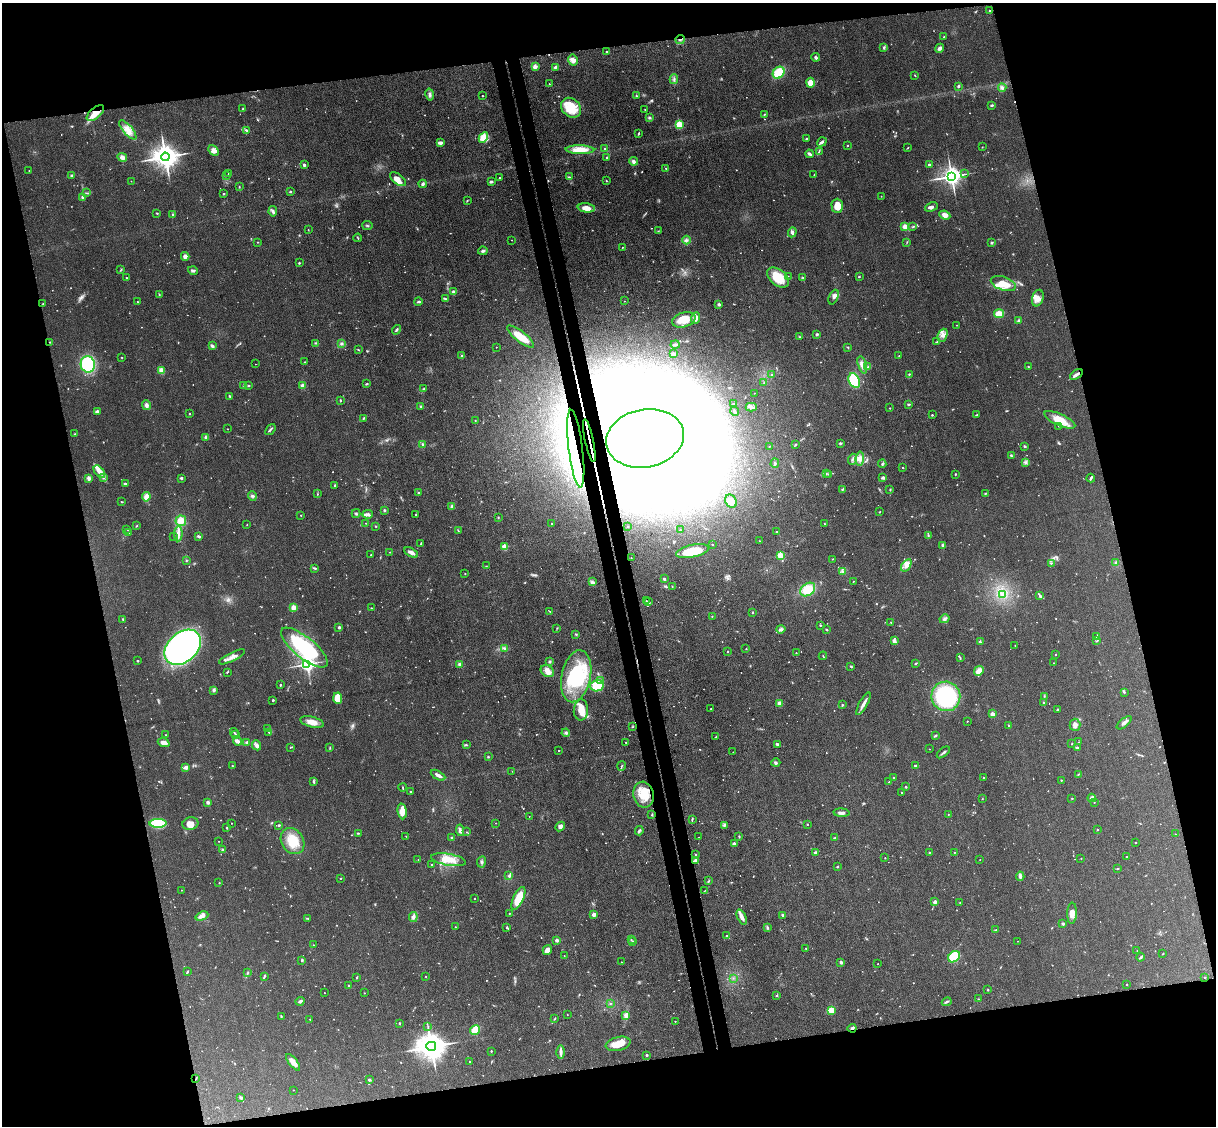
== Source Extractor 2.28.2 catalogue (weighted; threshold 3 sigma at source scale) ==
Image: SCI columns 58-4911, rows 149-4644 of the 4967 x 4906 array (HDU 1 of 3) = the unmasked area's bounding box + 8 px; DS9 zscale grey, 4 x 4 block average (1 PNG px = mean of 4 x 4 image px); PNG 1218 x 1128 px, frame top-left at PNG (2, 3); each listed source drawn as its Kron ellipse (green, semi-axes under 4 px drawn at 4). Shown black and unused: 27% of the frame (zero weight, under 3 of 4 exposures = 5% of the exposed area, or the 3 px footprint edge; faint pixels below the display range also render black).
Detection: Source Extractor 2.28.2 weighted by HDU 2 'WHT'. Background 0.0701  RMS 0.0075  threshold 0.0339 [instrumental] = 3 sigma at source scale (4.5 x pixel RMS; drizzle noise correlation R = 1.50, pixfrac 1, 0.05/0.05 arcsec/px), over >= 5 px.
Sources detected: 1040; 34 too faint to see at this stretch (4 x 4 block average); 23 inside a brighter object's white glare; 7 cosmic-ray / hot-pixel residue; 3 long thin detections or spike segments (spike, bleed or trail) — neither listed nor drawn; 12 coinciding with a brighter row at this scale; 34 inside a brighter listed object's ellipse — not listed separately; of the other 927, all 500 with FLUX_AUTO >= 2.02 (the completeness limit of this list) listed and drawn (427 fainter detections not listed), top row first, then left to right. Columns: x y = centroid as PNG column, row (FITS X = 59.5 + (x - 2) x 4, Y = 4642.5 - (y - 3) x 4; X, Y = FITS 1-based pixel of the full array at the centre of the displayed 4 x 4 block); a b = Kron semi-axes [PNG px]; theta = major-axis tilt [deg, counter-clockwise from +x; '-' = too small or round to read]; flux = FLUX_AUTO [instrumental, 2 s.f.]
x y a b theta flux
989 10 2 2 - 3.2
944 36 2 2 - 2.4
680 39 4 2 - 7.5
884 47 4 2 - 6
940 48 5 3 - 11
607 51 2 2 - 7.4
816 57 4 3 - 8.5
573 60 5 5 - 28
535 66 2 2 - 87
555 67 4 2 - 9.4
779 73 6 5 - 130
915 75 2 2 - 2.5
674 79 5 2 - 8
810 83 5 4 - 52
549 84 2 2 - 2.6
958 86 3 2 - 8.7
1002 88 4 3 - 10
430 94 6 3 -79 12
482 96 2 2 - 5
636 96 4 2 - 4.6
992 105 3 2 - 6.9
571 108 11 9 -44 130
243 109 3 2 - 2.6
645 109 2 2 - 3.8
95 113 10 5 41 58
764 114 3 2 - 3.6
649 118 3 2 - 5.3
679 124 2 2 - 320
128 130 12 4 -50 42
246 130 3 2 - 7.7
639 133 3 2 - 4.4
483 138 5 4 - 55
806 139 3 2 - 4.1
822 142 5 2 - 12
440 143 4 2 - 21
847 145 2 2 - 6
982 147 2 2 - 2.1
605 148 2 2 - 4.8
908 148 3 2 - 2.6
214 150 6 4 -46 25
580 150 14 4 -1 68
819 151 3 2 - 3.7
809 154 4 2 - 13
122 157 5 4 - 22
165 157 4 4 - 6800
607 157 2 2 - 5
634 161 4 3 - 15
929 164 2 2 - 17
304 165 3 2 - 8.2
666 168 2 2 - 4.1
29 171 2 2 - 2.3
228 173 2 2 - 2.3
965 174 2 2 - 2.4
72 175 3 2 - 6.3
814 175 2 2 - 3
227 176 2 2 - 2.1
951 176 3 3 - 3600
569 177 4 2 - 4.9
499 178 2 2 - 3
398 179 9 5 -38 33
131 181 2 2 - 2.3
607 181 3 2 - 2.8
491 182 4 2 - 8.6
423 184 4 3 - 8.9
239 187 2 2 - 2.8
290 191 2 2 - 4.2
87 193 2 2 - 2.5
223 194 3 2 - 3.1
881 196 2 2 - 2.5
83 197 3 2 - 15
467 201 3 2 - 3.1
837 206 7 6 - 54
931 207 7 4 23 15
586 208 9 4 -7 46
273 211 5 3 - 11
157 213 3 2 - 3.5
172 215 3 2 - 5.3
945 215 6 4 -25 32
367 225 5 2 - 4.6
905 227 2 2 - 130
913 227 2 2 - 2.5
308 230 2 2 - 2.2
658 231 2 2 - 2.4
792 232 5 4 - 12
358 238 4 2 - 3.5
512 240 2 2 - 2.4
687 240 4 2 - 6.2
257 242 2 2 - 2.1
907 242 3 2 - 2.7
991 243 3 2 - 6
622 247 2 2 - 2.6
483 251 5 3 - 9.3
185 256 4 3 - 19
299 263 2 2 - 6.8
121 269 2 2 - 3.3
193 270 5 3 - 9.9
788 276 2 2 - 2.7
859 276 2 2 - 3.1
778 277 13 8 -39 100
126 278 2 2 - 2.6
803 278 3 2 - 3.7
1003 284 13 6 -19 63
453 292 2 2 - 55
159 295 2 2 - 2.7
834 297 8 4 67 18
1038 298 8 5 72 29
445 299 4 3 - 7
624 301 2 2 - 2.6
137 302 2 2 - 2.6
418 302 4 2 - 7.5
43 304 2 2 - 3.2
719 304 2 2 - 31
999 314 5 3 - 58
696 318 6 4 68 23
684 320 12 7 17 79
1018 321 3 2 - 4.8
957 325 2 2 - 2.6
396 330 5 2 - 6.7
817 334 3 2 - 7.2
942 335 7 4 65 23
521 336 16 5 -38 94
800 337 2 2 - 2.1
50 342 2 2 - 4.6
937 342 3 2 - 3.7
315 343 2 2 - 3.9
342 344 3 2 - 6.5
675 344 4 2 - 8
212 346 4 3 - 8.5
496 347 2 2 - 2.7
848 347 3 2 - 3.3
358 350 2 2 - 2.6
673 354 3 2 - 18
462 356 2 2 - 22
899 356 2 2 - 2.4
121 357 2 2 - 2.4
305 362 2 2 - 2.5
88 364 8 7 - 330
255 364 2 2 - 2.2
862 365 9 4 -73 33
1028 366 2 2 - 2.2
868 367 3 2 - 5.5
161 370 4 3 - 26
772 374 3 2 - 2.3
909 374 3 2 - 3.8
1076 375 7 3 35 16
854 381 7 5 -63 180
764 382 2 2 - 2.7
367 384 3 2 - 4.2
244 385 2 2 - 2.5
248 386 2 2 - 4.9
303 386 3 3 - 24
424 389 3 2 - 5.5
754 393 2 2 - 2.2
230 396 3 2 - 3.8
340 400 2 2 - 4.2
734 404 4 2 - 5.2
908 404 3 2 - 5.9
146 405 5 4 - 14
421 407 3 2 - 6.1
751 407 5 3 - 12
890 408 2 2 - 3.7
97 411 3 2 - 17
735 411 5 2 - 4.4
189 414 2 2 - 3.1
932 415 2 2 - 6.8
976 415 3 2 - 6.4
364 418 3 2 - 4.8
475 420 2 2 - 2.2
1060 420 17 6 -24 78
1059 426 2 2 - 2.1
228 429 2 2 - 2.8
270 429 6 2 51 7.1
75 434 2 2 - 2.8
206 437 4 4 - 9.4
645 438 39 29 11 33000
589 441 22 2 -78 40
840 443 3 2 - 6.9
422 444 3 2 - 5.1
796 445 2 2 - 2.2
1025 446 4 2 - 5.3
769 447 2 2 - 2.6
576 449 39 7 -83 210
1011 456 4 2 - 7.1
860 458 7 4 83 21
852 459 5 2 - 7.5
1026 462 3 2 - 5.4
775 463 5 2 - 5.9
882 464 4 3 - 6.5
903 468 2 2 - 2.3
99 472 7 4 -51 33
826 473 3 2 - 3.3
829 474 2 2 - 2.8
955 474 3 2 - 3.3
89 478 3 3 - 15
103 478 3 2 - 4.3
181 478 2 2 - 10
883 478 4 3 - 6.9
1091 478 4 2 - 9.7
125 484 3 2 - 5.9
335 485 2 2 - 5.5
842 489 2 2 - 3.5
890 489 3 2 - 2.8
418 493 2 2 - 4
985 493 3 2 - 4.3
318 494 2 2 - 2.4
252 496 4 2 - 7.1
146 497 4 3 - 33
731 501 7 5 -60 48
122 502 3 2 - 2.8
452 506 3 2 - 14
384 510 3 2 - 5.8
880 512 2 2 - 2.3
356 513 4 2 - 4.8
368 514 5 3 - 15
301 515 2 2 - 4.2
416 515 3 2 - 5.3
498 517 2 2 - 2.8
181 521 5 5 - 46
366 523 2 2 - 2.1
551 523 2 2 - 2.8
824 524 2 2 - 2.1
247 525 2 2 - 2.8
136 526 3 2 - 3.3
375 526 2 2 - 3.5
628 526 2 2 - 3
127 529 2 2 - 2.7
680 530 2 2 - 4.4
458 531 4 2 - 2.6
129 532 2 2 - 3.2
776 532 2 2 - 13
178 533 8 4 87 24
928 535 3 2 - 4.6
199 536 3 2 - 11
173 537 2 2 - 2
759 541 2 2 - 3.8
421 543 3 2 - 2.7
712 544 2 2 - 3.8
943 545 2 2 - 14
504 547 2 2 - 160
693 551 17 6 11 120
390 552 2 2 - 2.1
411 552 8 3 -27 21
371 555 3 2 - 4
780 555 2 2 - 210
631 558 2 2 - 2.9
832 559 2 2 - 2.2
186 560 2 2 - 3
1051 563 2 2 - 3.8
1116 563 4 2 - 6.1
906 565 7 3 55 22
486 566 2 2 - 3.1
315 568 3 2 - 4.8
842 571 3 2 - 4.1
465 573 2 2 - 2.7
664 579 2 2 - 17
853 581 2 2 - 3.8
592 582 3 2 - 7
672 587 2 2 - 2
808 590 8 6 38 100
1002 594 3 2 - 6.8
1040 596 4 2 - 9.8
646 600 2 2 - 2.4
648 602 2 2 - 2.5
293 607 2 2 - 120
371 608 3 2 - 3.4
550 611 2 2 - 2.6
752 612 2 2 - 4.6
712 616 2 2 - 2.3
123 619 3 2 - 4.1
944 619 5 3 - 10
891 622 2 2 - 2.4
820 625 3 2 - 3.4
339 627 2 2 - 28
557 628 2 2 - 2.4
781 629 4 4 - 10
827 630 3 2 - 4.6
576 634 3 2 - 4.4
1097 637 3 2 - 4.9
894 641 4 3 - 19
1097 641 4 2 - 4.2
980 642 3 3 - 5
1015 645 2 2 - 3.3
183 647 21 14 42 1900
304 648 29 10 -39 470
504 648 4 3 - 8.9
746 649 2 2 - 4
727 651 2 2 - 2.6
796 653 2 2 - 3.6
1055 654 2 2 - 3
823 656 4 2 - 2.9
232 657 14 3 27 26
960 658 4 2 - 4.6
138 661 2 2 - 4.4
549 661 2 2 - 17
916 663 3 2 - 4.2
1054 663 2 2 - 2.3
307 664 2 2 - 2100
459 664 3 3 - 8.2
851 666 3 2 - 5.9
547 671 7 5 -29 28
979 671 5 4 - 36
227 672 3 2 - 3.4
576 676 26 14 78 310
600 680 3 2 - 5.1
280 685 2 2 - 12
597 686 7 5 13 110
213 690 4 3 - 9.5
1124 692 2 2 - 5.4
946 696 15 14 - 540
1044 696 2 2 - 3
338 698 5 4 - 85
273 700 2 2 - 11
780 703 3 3 - 18
1044 703 2 2 - 5.2
863 704 13 3 62 24
842 705 2 2 - 4.6
711 709 2 2 - 2
581 710 10 7 86 60
1058 710 3 2 - 4.6
992 714 2 2 - 49
967 721 2 2 - 3.1
312 722 12 5 -14 43
1124 723 9 3 39 15
1075 725 6 5 - 21
1009 726 2 2 - 2.6
632 727 2 2 - 2.4
267 729 3 2 - 3.8
234 732 4 2 - 4.7
269 732 2 2 - 2.2
566 733 4 3 - 9.2
166 735 2 2 - 2.2
236 735 2 2 - 5.1
935 735 3 2 - 5
715 737 3 2 - 2.2
237 741 4 2 - 26
247 742 2 2 - 39
626 742 2 2 - 4.5
1079 742 2 2 - 2.1
164 743 6 4 -21 22
466 744 3 2 - 4.2
777 744 2 2 - 12
1072 744 2 2 - 4.6
257 745 5 3 - 17
290 747 2 2 - 2.3
1077 747 2 2 - 6.7
330 748 3 2 - 3.1
929 749 2 2 - 2.1
559 751 2 2 - 4
733 752 2 2 - 2.9
943 752 8 2 38 9.4
488 757 3 2 - 3.4
776 763 4 3 - 6.7
232 766 2 2 - 2.2
621 766 5 2 - 4.4
916 766 4 2 - 6.6
186 767 3 2 - 29
512 771 2 2 - 2.2
1078 774 3 2 - 2.8
438 775 8 2 -29 22
893 777 2 2 - 3.6
983 777 2 2 - 4.1
1061 780 2 2 - 3.8
313 781 4 2 - 5.3
889 782 2 2 - 4.8
403 787 4 2 - 4.3
906 787 2 2 - 12
410 792 2 2 - 6.8
902 792 2 2 - 2.3
644 795 13 10 -77 96
1072 798 2 2 - 5.2
1092 798 4 3 - 19
982 799 2 2 - 2
208 802 2 2 - 49
1094 802 2 2 - 3.1
402 811 8 4 -83 42
841 813 8 3 -4 16
948 814 2 2 - 2.3
652 815 3 2 - 3.7
529 816 2 2 - 2.3
692 819 3 2 - 4.7
158 823 8 4 0 150
231 823 2 2 - 3
495 823 2 2 - 2.1
190 824 8 6 16 33
807 824 2 2 - 8.6
279 825 2 2 - 6.3
560 826 5 4 - 16
724 826 2 2 - 3.8
227 828 3 2 - 3
460 830 6 3 -83 13
1097 830 2 2 - 3.8
639 831 5 2 - 7.2
467 832 2 2 - 2.2
358 833 3 2 - 4.3
1175 834 2 2 - 2.7
406 836 2 2 - 3.2
699 837 2 2 - 2.3
739 837 3 2 - 3.8
452 838 2 2 - 22
835 838 3 2 - 8.5
219 841 2 2 - 2
292 841 13 11 -58 100
734 843 2 2 - 48
1136 843 2 2 - 2.5
222 850 3 3 - 5.3
815 852 3 2 - 8.1
929 852 2 2 - 5.6
954 852 2 2 - 4.4
695 855 3 2 - 4.4
1126 857 2 2 - 5
885 858 2 2 - 3
1081 858 2 2 - 2.4
418 859 2 2 - 2.5
980 859 2 2 - 2.4
448 860 17 6 -10 64
696 860 3 3 - 10
481 862 6 2 81 8.1
432 865 2 2 - 10
837 867 2 2 - 3.6
1118 868 3 2 - 2.9
509 876 3 3 - 6.9
1020 876 4 2 - 16
340 878 2 2 - 2.8
709 881 2 2 - 3.1
219 883 2 2 - 4.3
181 890 2 2 - 2.3
704 891 3 2 - 3.3
518 898 12 5 66 120
474 899 2 2 - 2.5
935 902 2 2 - 46
960 902 2 2 - 2.9
509 913 2 2 - 2.4
1072 913 10 5 88 31
594 914 2 2 - 76
783 915 3 2 - 8.6
202 916 6 3 22 21
413 917 5 3 - 12
742 917 8 4 -67 23
308 918 4 2 - 4
1063 924 3 2 - 9.9
455 927 2 2 - 3.9
767 927 3 2 - 4.4
507 928 3 2 - 4
996 930 3 2 - 5.1
727 936 2 2 - 6.7
631 939 2 2 - 2.6
557 940 2 2 - 41
633 941 3 2 - 3.8
1017 941 2 2 - 2.1
313 945 2 2 - 2.6
806 948 2 2 - 3.4
547 950 5 4 - 28
1137 950 2 2 - 2.4
1163 953 2 2 - 2.4
564 956 2 2 - 2.2
954 957 6 5 - 150
1141 957 4 2 - 6.2
302 960 4 2 - 5.8
621 962 2 2 - 3.8
841 962 2 2 - 41
878 964 2 2 - 2.9
187 972 4 2 - 4.9
248 972 2 2 - 2.5
264 976 4 2 - 5.3
357 977 2 2 - 3.5
426 977 2 2 - 2.9
1205 977 2 2 - 3.7
733 978 2 2 - 3
1127 985 2 2 - 4.8
349 986 2 2 - 3.4
988 990 2 2 - 3.6
324 993 2 2 - 2
364 993 2 2 - 2.3
776 996 2 2 - 5.6
978 999 2 2 - 2.7
300 1001 5 3 - 10
947 1002 5 2 - 9
610 1003 2 2 - 3.7
831 1010 4 4 - 44
567 1015 2 2 - 2.5
626 1015 4 3 - 23
281 1016 3 2 - 3.8
555 1018 2 2 - 2.8
310 1019 2 2 - 4.2
675 1021 2 2 - 3
399 1023 2 2 - 17
428 1027 2 2 - 2.2
852 1028 4 3 - 10
475 1030 5 4 - 91
618 1044 12 7 14 67
431 1046 5 4 - 8800
491 1051 2 2 - 7.4
560 1052 7 3 90 16
646 1055 2 2 - 19
470 1061 2 2 - 2.3
293 1062 10 3 -52 34
196 1078 4 2 - 2.7
369 1080 3 2 - 6.1
293 1090 2 2 - 2.5
241 1098 4 2 - 7.4
Overlapping masked pixels (flux is a lower limit): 8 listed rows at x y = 680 39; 95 113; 1076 375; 645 438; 589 441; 576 449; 852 1028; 196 1078
Diffuse or blended objects may show on this block-average render without a row.